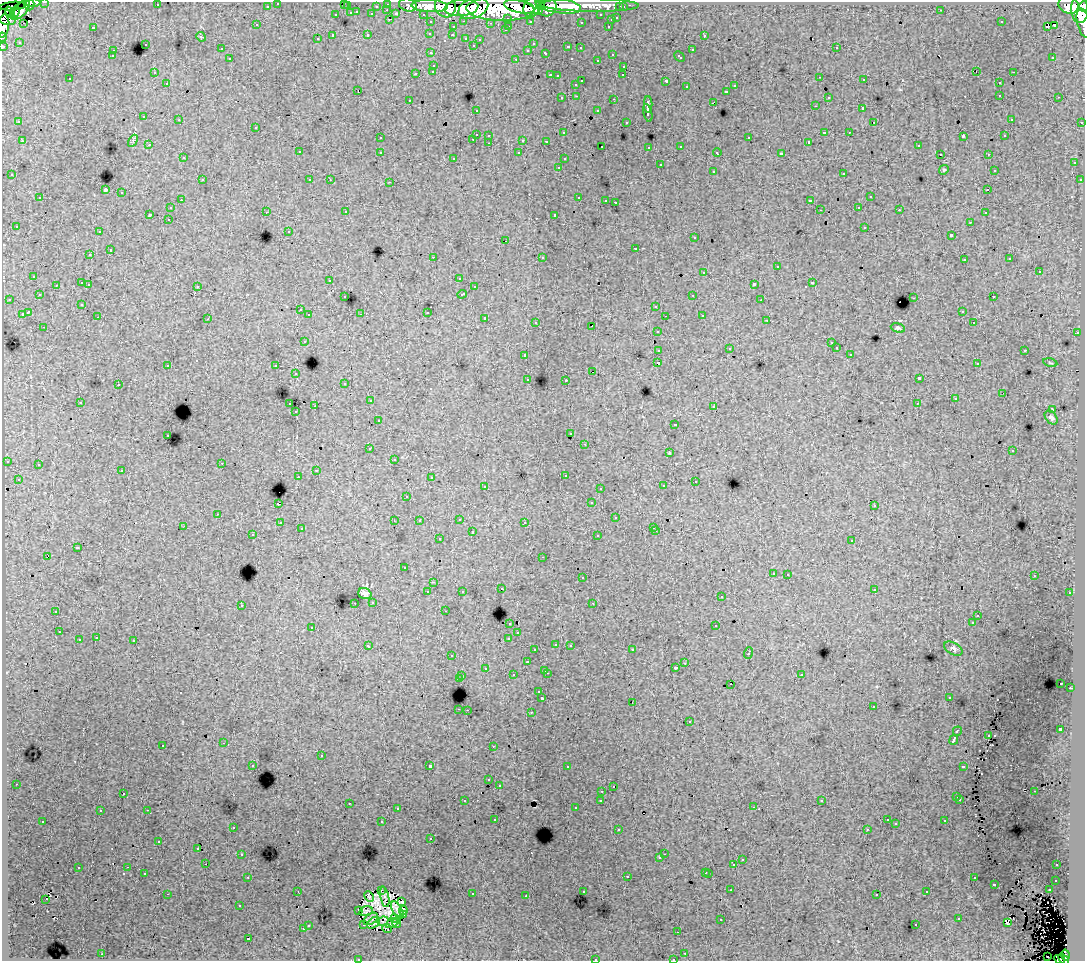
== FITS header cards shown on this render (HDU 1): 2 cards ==
NAXIS1  =                 1083
NAXIS2  =                  959

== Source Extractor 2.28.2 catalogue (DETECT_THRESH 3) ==
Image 1083 x 959 px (HDU 1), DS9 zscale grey, 1 PNG px = 1 image px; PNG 1087 x 963 px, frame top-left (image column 1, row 959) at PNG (2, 2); each listed source drawn as its Kron ellipse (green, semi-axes under 4 px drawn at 4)
Background 155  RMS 1.2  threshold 3.45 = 3 sigma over >= 5 px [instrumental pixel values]
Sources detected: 537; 9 with non-positive FLUX_AUTO (blend fragments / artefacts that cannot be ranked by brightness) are neither listed nor drawn; of the other 528, the 500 brightest by FLUX_AUTO listed and drawn (28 fainter detections omitted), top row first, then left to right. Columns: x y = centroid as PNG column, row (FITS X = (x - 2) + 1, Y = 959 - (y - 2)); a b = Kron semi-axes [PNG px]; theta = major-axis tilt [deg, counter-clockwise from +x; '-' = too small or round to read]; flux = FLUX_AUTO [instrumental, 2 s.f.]
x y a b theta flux
45 2 3 2 - 3900
29 3 7 5 -83 24000
33 3 7 4 3 28000
278 3 3 3 - 2900
344 3 3 2 - 200
388 4 3 3 - 6300
157 5 3 2 - 170
408 5 9 6 -17 23000
540 5 5 4 - 62000
590 5 49 6 -1 180000
1068 5 10 8 -23 140000
13 6 13 4 5 25000
267 6 3 3 - 2000
347 6 3 3 - 1200
376 6 3 2 - 1500
430 6 18 6 -3 240000
445 6 11 10 - 170000
558 6 23 7 -9 270000
1083 6 5 2 - 80000
519 7 16 6 -13 290000
531 7 10 8 65 170000
547 7 10 8 46 240000
620 7 3 3 - 1700
623 7 3 3 - 3000
461 8 17 8 6 290000
473 8 15 9 19 330000
21 9 12 6 51 97000
500 9 34 12 -1 770000
1080 9 14 8 -89 410000
387 10 3 2 - 240
941 10 3 2 - 96
538 11 4 4 - 95000
10 12 6 3 -53 41000
357 12 3 2 - 250
15 13 7 3 73 64000
351 13 3 3 - 900
372 14 3 3 - 1500
396 14 4 3 - 1000
423 14 3 2 - 2200
336 15 3 3 - 350
601 15 3 3 - 2000
6 17 10 7 -23 110000
508 18 3 3 - 1300
617 18 3 3 - 730
390 19 3 2 - 500
611 20 3 3 - 460
464 21 3 2 - 450
530 21 3 3 - 2100
431 22 3 3 - 2400
581 22 3 3 - 180
1001 22 3 2 - 100
24 23 3 2 - 86
490 23 3 2 - 120
1084 23 15 6 -76 63000
257 25 3 2 - 110
1054 25 3 2 - 140
3 26 12 5 82 78000
509 26 3 2 - 500
608 26 3 2 - 490
93 27 3 3 - 940
453 27 3 3 - 370
1047 27 3 2 - 130
505 30 3 3 - 330
430 33 3 3 - 250
368 35 3 3 - 710
452 35 3 3 - 210
704 35 3 3 - 370
333 36 3 3 - 1600
2 37 4 2 - 4700
201 37 5 4 - 89
466 38 3 3 - 490
317 39 3 3 - 280
480 39 3 3 - 230
19 42 3 3 - 110
145 44 3 3 - 540
533 44 3 3 - 220
473 45 3 3 - 200
3 46 3 3 - 6400
568 47 3 3 - 420
580 48 3 2 - 120
836 48 3 2 - 340
221 49 3 2 - 120
528 50 3 3 - 300
692 50 3 3 - 500
113 51 3 2 - 280
431 53 3 3 - 270
546 53 4 3 - 520
612 54 3 3 - 460
112 56 3 3 - 200
679 57 6 3 -43 580
1053 57 3 3 - 190
230 59 3 3 - 440
516 59 3 2 - 750
597 60 3 2 - 260
434 65 3 3 - 450
624 66 3 3 - 450
433 71 3 3 - 410
976 71 2 2 - 160
154 72 3 3 - 140
1013 72 3 2 - 350
416 73 3 3 - 610
550 75 3 2 - 600
623 75 3 2 - 160
557 76 3 3 - 190
820 77 3 2 - 230
70 79 3 3 - 240
864 80 3 2 - 180
582 81 3 3 - 920
666 81 4 3 - 1400
167 83 3 3 - 270
999 83 3 3 - 410
576 84 3 3 - 440
734 86 3 3 - 260
687 87 3 3 - 470
358 90 3 2 - 240
726 91 3 3 - 500
1000 95 3 2 - 340
577 96 3 2 - 350
828 97 3 3 - 380
1059 97 3 2 - 320
562 98 3 3 - 290
614 99 3 2 - 490
409 100 3 2 - 250
713 102 4 2 - 430
648 104 8 3 -90 2900
815 106 3 2 - 140
863 108 3 3 - 1400
476 110 3 2 - 240
598 111 3 3 - 440
648 113 9 3 -77 2500
144 117 3 3 - 420
1011 119 3 2 - 110
179 120 3 2 - 200
19 122 3 3 - 170
626 122 3 3 - 250
874 122 3 2 - 62
1082 122 3 3 - 1100
256 127 3 3 - 350
824 132 3 3 - 760
849 132 3 2 - 180
563 133 3 3 - 230
476 134 3 3 - 1200
489 135 3 3 - 330
963 136 4 3 - 560
1005 136 3 3 - 240
380 138 3 3 - 220
749 138 3 3 - 640
473 139 3 2 - 400
523 140 3 3 - 840
22 141 3 3 - 520
133 141 6 4 61 130
546 141 3 3 - 180
809 142 3 3 - 140
489 143 3 2 - 340
149 145 3 2 - 190
918 145 3 3 - 260
602 146 3 2 - 190
681 146 3 3 - 320
649 147 3 3 - 210
299 152 3 3 - 300
380 152 3 3 - 360
519 153 3 3 - 290
717 153 4 3 - 160
781 154 4 3 - 2600
940 154 3 2 - 100
988 154 3 2 - 260
183 158 3 3 - 240
454 158 3 3 - 220
564 159 3 3 - 230
1074 163 3 3 - 310
660 165 3 3 - 720
559 167 3 2 - 320
944 170 5 4 - 98
994 170 3 3 - 200
713 171 3 3 - 560
844 173 3 3 - 480
12 175 3 3 - 280
202 180 3 2 - 490
310 180 3 3 - 310
330 180 3 2 - 98
1080 180 3 3 - 300
390 182 3 2 - 370
105 190 4 3 - 8100
988 190 3 3 - 350
122 193 3 3 - 640
579 197 3 2 - 550
870 197 3 3 - 520
40 198 3 3 - 600
181 200 3 2 - 340
606 200 3 2 - 220
810 201 4 3 - 1500
615 202 3 3 - 1100
859 207 3 2 - 210
170 208 3 3 - 420
820 210 2 2 - 61
899 210 3 2 - 210
266 212 3 2 - 260
346 212 3 2 - 300
985 213 3 2 - 250
150 214 3 3 - 1800
555 215 4 3 - 2200
168 219 3 2 - 220
970 222 3 3 - 230
16 226 3 3 - 250
865 227 3 3 - 490
289 231 3 3 - 210
99 232 3 2 - 220
951 235 4 3 - 1600
694 238 3 3 - 360
506 241 3 2 - 270
635 248 3 3 - 510
110 250 3 3 - 760
90 255 3 3 - 280
433 257 3 2 - 920
542 257 3 3 - 570
1010 259 3 3 - 290
964 260 3 3 - 220
777 267 3 3 - 680
1039 271 3 3 - 990
704 272 3 3 - 540
34 276 3 3 - 360
459 278 3 2 - 150
330 280 3 2 - 120
82 283 3 3 - 1100
812 283 3 3 - 580
89 284 3 2 - 380
754 284 4 3 - 2100
56 285 3 2 - 250
197 286 3 3 - 340
474 287 3 3 - 370
462 294 4 3 - 570
39 295 3 3 - 400
693 295 3 2 - 320
345 297 3 3 - 210
993 297 3 2 - 290
914 298 3 2 - 490
9 299 3 2 - 230
761 300 3 2 - 74
82 304 3 3 - 290
656 306 3 3 - 450
300 310 3 3 - 220
962 311 3 3 - 240
28 312 4 3 - 1800
427 312 3 3 - 850
22 314 3 3 - 1000
361 314 3 2 - 120
309 315 3 3 - 290
702 315 3 3 - 380
665 316 2 2 - 78
98 317 3 2 - 280
485 318 3 3 - 620
208 319 3 2 - 120
767 320 3 2 - 150
536 322 3 3 - 320
973 323 3 2 - 120
592 326 2 2 - 100
44 327 3 2 - 240
898 328 7 4 -14 150
658 331 3 3 - 340
1077 333 3 2 - 320
304 341 3 3 - 310
831 343 3 3 - 100
729 348 3 3 - 130
836 348 3 3 - 310
659 350 4 3 - 1200
1025 350 3 3 - 750
850 354 3 2 - 210
525 355 3 3 - 480
658 363 4 3 - 1900
1050 363 7 3 -13 76
977 364 3 3 - 220
168 365 3 3 - 340
276 366 3 3 - 470
593 372 3 2 - 330
296 374 3 2 - 330
919 378 4 3 - 3200
528 379 3 3 - 260
566 380 3 3 - 1300
345 383 3 3 - 270
118 385 3 2 - 310
1003 393 2 2 - 93
955 399 3 3 - 200
370 401 3 2 - 290
80 402 3 3 - 260
290 404 3 2 - 520
917 404 3 3 - 72
315 406 3 2 - 960
714 406 3 3 - 360
1053 409 3 2 - 61
296 412 3 2 - 200
1051 417 8 5 -50 210
378 421 3 3 - 330
675 424 3 3 - 130
571 434 3 3 - 240
168 435 3 2 - 350
585 444 3 3 - 140
370 449 3 2 - 260
1012 451 3 3 - 260
669 453 3 2 - 63
394 459 2 2 - 75
7 461 3 3 - 370
222 463 2 2 - 260
38 465 3 3 - 410
316 470 3 2 - 430
122 471 3 3 - 360
565 475 3 3 - 330
298 476 2 2 - 81
431 477 3 3 - 210
18 479 3 3 - 190
695 481 3 2 - 210
485 486 3 2 - 290
663 486 3 3 - 370
600 488 3 2 - 170
407 496 3 3 - 160
591 503 3 3 - 320
278 504 3 3 - 1300
874 506 3 3 - 250
218 514 3 2 - 360
616 518 3 3 - 350
459 519 3 2 - 390
394 521 3 2 - 65
419 521 3 3 - 190
525 522 3 2 - 210
280 523 3 2 - 230
184 526 3 2 - 62
654 527 3 3 - 220
301 529 3 3 - 240
656 531 3 2 - 320
472 532 3 3 - 820
253 535 3 2 - 200
598 536 3 3 - 450
439 539 3 3 - 340
852 541 3 3 - 340
77 548 4 3 - 1300
48 556 4 2 - 730
543 557 3 2 - 150
404 568 3 3 - 220
773 573 3 3 - 350
788 574 3 2 - 340
1034 576 3 2 - 110
582 578 3 3 - 390
433 582 3 3 - 89
501 589 3 3 - 280
874 589 3 3 - 350
462 591 3 3 - 270
428 592 3 3 - 590
1070 593 3 3 - 240
365 594 7 5 -21 330
721 597 3 3 - 280
373 602 3 3 - 340
355 603 3 2 - 200
593 603 3 2 - 150
241 605 3 3 - 440
56 611 3 3 - 440
445 611 3 2 - 220
978 615 3 2 - 92
510 623 3 3 - 230
972 623 3 3 - 190
716 626 3 3 - 860
312 627 3 3 - 240
59 632 3 2 - 280
518 633 3 3 - 230
96 638 3 2 - 250
509 638 4 3 - 790
79 640 3 3 - 680
134 641 3 3 - 1000
556 644 3 3 - 340
570 645 3 3 - 400
368 646 4 3 - 380
953 649 10 6 -29 230
535 650 3 3 - 280
632 650 3 2 - 390
748 653 6 3 70 820
452 656 3 2 - 83
527 662 3 3 - 480
685 663 3 2 - 320
485 668 3 3 - 300
676 668 3 3 - 280
545 670 3 3 - 520
547 673 3 2 - 610
801 674 3 3 - 350
513 675 3 3 - 380
462 676 3 2 - 410
459 679 4 3 - 1300
1061 683 3 2 - 130
731 684 3 2 - 150
1070 688 2 2 - 320
539 692 3 3 - 300
949 697 3 2 - 210
542 698 3 3 - 2300
632 702 3 2 - 240
873 707 3 2 - 220
459 709 3 2 - 430
467 710 2 2 - 330
531 712 3 2 - 520
690 722 3 3 - 320
1060 729 4 3 - 3200
957 731 5 3 - 1200
988 735 3 2 - 78
954 740 5 3 - 4900
224 743 3 2 - 320
163 745 3 3 - 420
493 746 2 2 - 65
321 756 3 3 - 810
253 765 3 2 - 200
430 766 3 3 - 3700
963 766 4 3 - 1000
567 767 3 2 - 240
489 780 3 3 - 310
16 784 3 2 - 320
499 785 3 3 - 240
613 786 3 3 - 250
602 791 3 2 - 350
1034 791 3 2 - 170
123 793 3 2 - 190
957 797 3 3 - 350
960 799 3 3 - 240
601 800 3 3 - 340
465 801 3 2 - 130
822 801 3 3 - 170
349 803 3 2 - 340
754 807 3 2 - 270
576 808 3 3 - 220
397 809 3 3 - 230
147 810 3 2 - 500
100 811 3 3 - 200
495 819 3 2 - 160
887 820 3 2 - 150
43 821 3 2 - 170
945 821 3 3 - 540
382 822 3 3 - 960
896 824 3 3 - 100
233 827 3 3 - 400
867 829 3 3 - 100
618 830 3 2 - 210
431 839 3 3 - 280
159 841 3 2 - 130
198 848 3 2 - 130
242 854 3 2 - 310
664 854 2 2 - 200
660 858 3 3 - 300
742 860 3 3 - 390
206 864 2 2 - 140
734 865 3 3 - 980
1057 865 3 2 - 290
128 867 3 2 - 280
78 868 3 3 - 550
706 872 3 3 - 450
144 873 3 3 - 440
709 873 3 3 - 540
627 876 3 3 - 720
248 877 3 2 - 290
974 878 3 3 - 390
1056 880 3 3 - 310
994 884 3 3 - 1000
381 890 3 2 - 79
731 890 3 2 - 110
1049 890 3 2 - 480
298 891 3 2 - 81
583 891 3 3 - 350
927 892 3 3 - 300
167 894 3 2 - 1100
472 894 3 2 - 500
877 895 3 3 - 140
369 896 6 3 -62 100
526 896 3 2 - 190
385 897 10 4 -79 98
46 899 3 2 - 65
402 902 3 3 - 68
239 906 3 3 - 170
359 910 3 2 - 81
397 910 9 5 -62 110
403 910 4 4 - 90
366 911 7 5 15 210
403 915 4 3 - 75
394 918 4 2 - 110
371 919 8 5 35 90
721 919 3 2 - 94
959 919 3 3 - 450
383 921 5 2 - 68
1007 922 3 2 - 240
374 923 7 5 40 160
392 923 7 3 26 240
397 923 5 2 - 130
308 925 3 3 - 550
364 925 3 2 - 250
916 925 3 2 - 240
303 929 3 3 - 560
387 929 5 2 - 110
678 932 3 2 - 67
248 939 3 3 - 1700
685 953 3 2 - 330
102 954 3 2 - 510
1065 955 5 3 - 60000
1048 957 3 2 - 270
358 959 3 2 - 130
595 959 3 3 - 550
673 959 3 2 - 170
1063 959 6 4 -47 58000
1060 960 6 3 -31 25000
At the frame edge (FLAGS 8, measured only in part): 16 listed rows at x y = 45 2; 29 3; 33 3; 278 3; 344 3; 1083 6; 6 17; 1084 23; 3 26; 2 37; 3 46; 358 959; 595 959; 673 959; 1063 959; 1060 960
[28 fainter detections neither listed nor drawn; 9 non-positive-flux detections neither listed nor drawn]